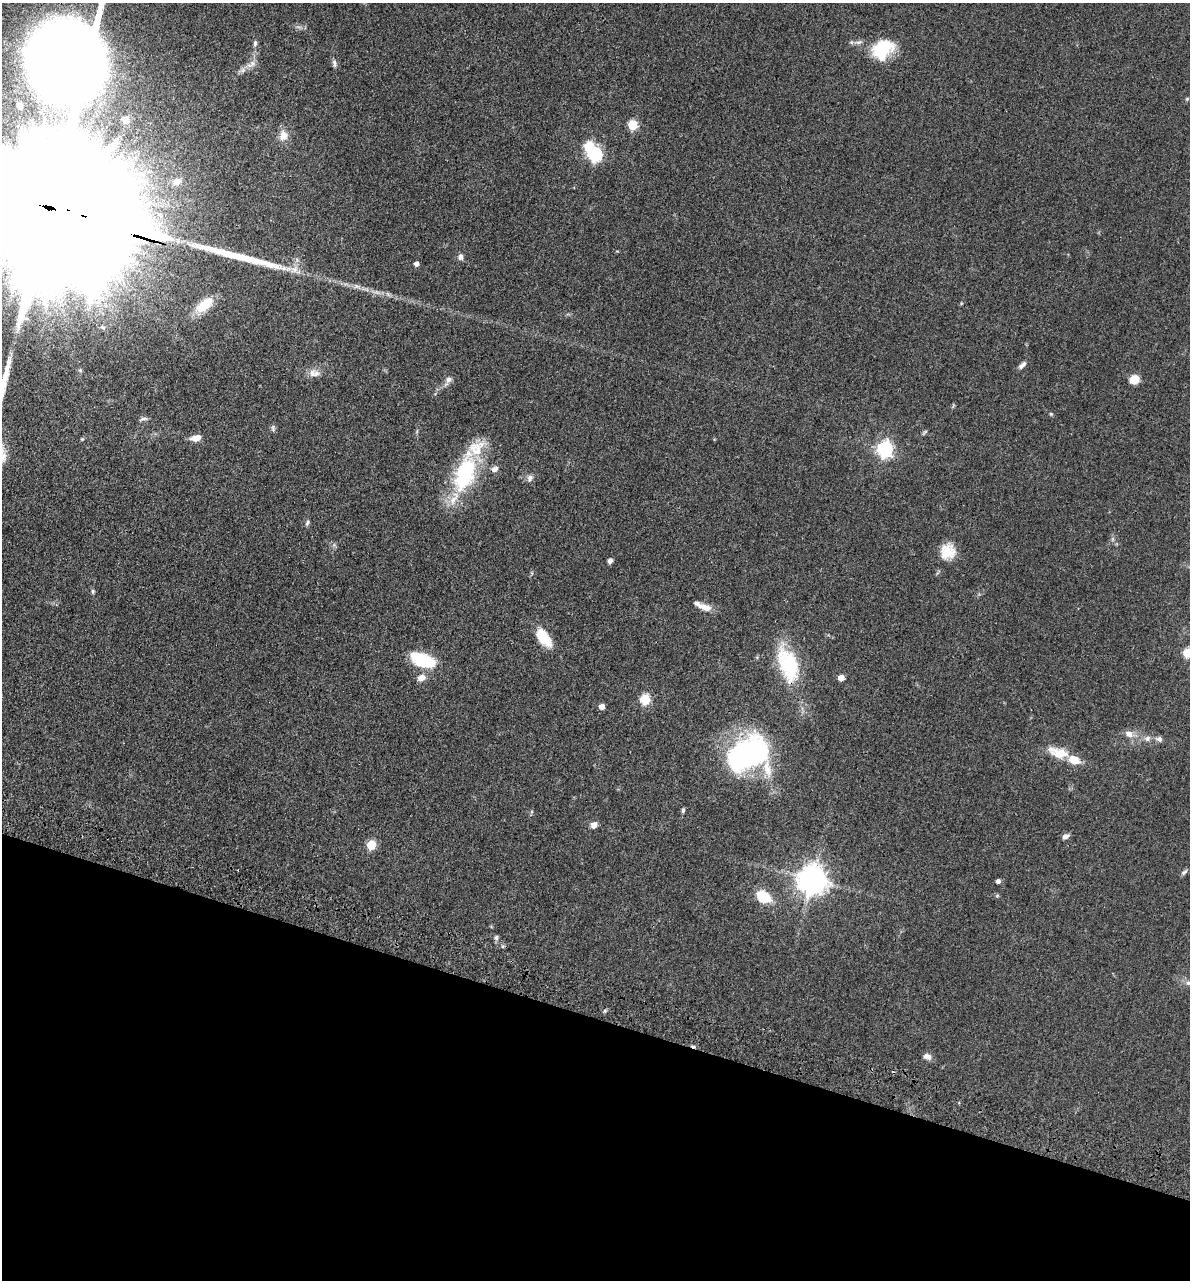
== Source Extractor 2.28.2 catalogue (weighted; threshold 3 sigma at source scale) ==
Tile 15 of 4 x 4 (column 3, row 4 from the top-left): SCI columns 2697-3884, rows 71-1348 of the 5276 x 5252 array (HDU 1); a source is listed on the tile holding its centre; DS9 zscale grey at full resolution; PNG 1192 x 1282 px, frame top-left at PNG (2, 3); no overlay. Shown black and unused: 21% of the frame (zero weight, under 3 of 4 exposures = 6% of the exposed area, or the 3 px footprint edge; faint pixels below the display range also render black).
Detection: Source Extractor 2.28.2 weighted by HDU 2 'WHT'; one run over the whole footprint, this tile lists its part. Background 0.0401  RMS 0.0049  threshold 0.0219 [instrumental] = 3 sigma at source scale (4.5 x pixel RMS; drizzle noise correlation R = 1.50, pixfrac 1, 0.05/0.05 arcsec/px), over >= 5 px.
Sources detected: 67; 1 inside a brighter object's white glare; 1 cosmic-ray / hot-pixel residue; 1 long thin detection or spike segment (spike, bleed or trail) — not listed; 2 inside a brighter listed object's ellipse — not listed separately; the other 62 listed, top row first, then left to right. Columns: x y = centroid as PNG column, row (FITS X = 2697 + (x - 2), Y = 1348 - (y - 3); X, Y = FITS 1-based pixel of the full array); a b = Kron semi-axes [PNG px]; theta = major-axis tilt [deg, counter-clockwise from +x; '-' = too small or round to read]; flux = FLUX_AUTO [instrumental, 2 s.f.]
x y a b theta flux
255 43 9 5 85 1.3
882 49 24 18 41 21
66 62 61 44 84 1400
252 63 9 8 - 2.3
334 63 11 5 -85 1.4
243 70 7 6 - 1.4
1187 99 5 4 - 0.59
20 105 9 7 -74 2.7
125 120 11 9 -81 2.4
633 125 5 5 - 25
283 135 14 11 -90 4.4
595 155 7 6 - 68
177 181 11 8 28 2.7
50 208 115 26 -17 110000
460 257 8 7 - 1.6
416 264 4 4 - 2.1
89 302 15 10 42 4.7
204 305 29 13 38 11
1022 365 12 5 45 1.8
80 370 6 4 -45 0.62
313 373 13 10 86 3.3
1134 379 11 9 20 4.9
448 380 15 7 57 2.3
1051 414 5 4 - 0.55
144 419 10 4 -4 1.1
924 432 11 3 45 0.72
196 438 11 6 11 4.1
82 439 4 4 - 0.49
885 449 7 6 - 130
495 469 9 7 29 2
465 473 52 24 72 46
530 478 10 7 70 1.8
307 523 8 4 75 0.92
948 551 18 17 - 9
610 561 6 5 - 1.5
93 591 6 4 -83 0.71
703 606 25 7 -22 4.3
544 637 21 11 -52 14
1187 653 5 5 - 22
423 660 27 12 -21 24
788 664 41 21 -70 34
421 678 10 8 25 3.4
841 678 5 4 - 5.2
645 699 6 5 - 28
601 707 5 5 - 3.6
1129 734 10 7 -22 3.2
1147 739 8 6 60 1.6
1159 739 7 6 - 1.7
1059 753 25 11 -15 10
748 754 36 26 16 130
683 810 6 4 76 0.82
594 825 8 7 - 2.4
1066 836 9 6 23 1.7
371 845 6 5 - 20
1184 872 10 5 38 1.2
812 880 9 9 - 690
998 881 4 4 - 1.7
997 896 5 5 - 0.62
763 897 14 10 -29 15
496 938 7 5 84 1.1
1188 983 6 6 - 1.1
927 1056 11 7 -22 2.2
Overlapping masked pixels (flux is a lower limit): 1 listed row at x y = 50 208
Isophote crosses this tile's border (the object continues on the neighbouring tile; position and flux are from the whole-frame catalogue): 4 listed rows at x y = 66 62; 50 208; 1187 653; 1188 983